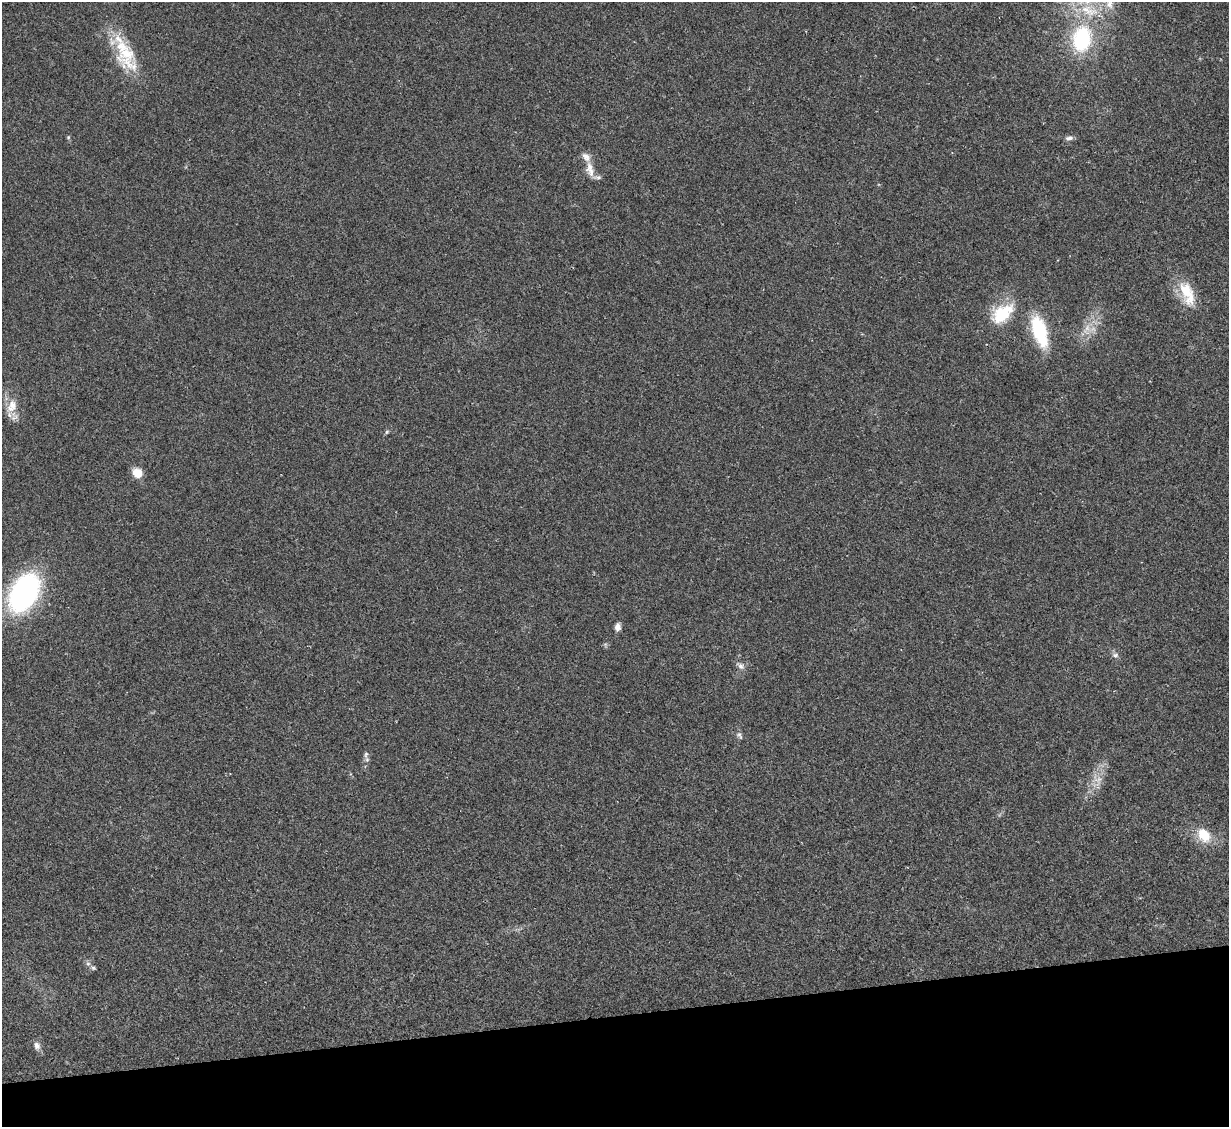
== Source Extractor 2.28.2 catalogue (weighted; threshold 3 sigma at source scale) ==
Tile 14 of 4 x 4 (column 2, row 4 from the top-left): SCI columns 1229-2455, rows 252-1376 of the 4908 x 4890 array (HDU 1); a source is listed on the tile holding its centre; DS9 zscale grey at full resolution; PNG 1231 x 1129 px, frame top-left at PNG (2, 2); no overlay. Shown black and unused: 10% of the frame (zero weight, under 2 of 3 exposures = <1% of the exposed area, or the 3 px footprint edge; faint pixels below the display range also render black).
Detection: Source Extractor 2.28.2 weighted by HDU 2 'WHT'; one run over the whole footprint, this tile lists its part. Background 0.0692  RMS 0.0091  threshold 0.0411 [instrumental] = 3 sigma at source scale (4.5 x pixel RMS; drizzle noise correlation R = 1.50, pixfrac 1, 0.05/0.05 arcsec/px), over >= 5 px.
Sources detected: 28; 5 inside a brighter listed object's ellipse — not listed separately; the other 23 listed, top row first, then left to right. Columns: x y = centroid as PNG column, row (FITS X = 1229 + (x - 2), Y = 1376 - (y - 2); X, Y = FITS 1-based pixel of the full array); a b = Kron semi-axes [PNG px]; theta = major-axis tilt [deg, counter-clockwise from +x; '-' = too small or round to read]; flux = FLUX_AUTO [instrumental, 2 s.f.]
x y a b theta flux
1089 11 33 15 -18 37
1082 39 29 20 80 79
126 54 47 27 -74 50
68 137 5 4 - 1.1
1069 138 10 6 15 3.4
590 169 24 10 -78 11
1186 291 32 17 -79 27
1002 314 33 20 38 41
1087 329 18 11 53 14
1039 331 28 12 -72 72
12 406 22 13 65 15
387 432 6 5 - 1.6
137 473 8 7 - 19
24 593 30 19 60 260
617 627 9 6 83 4.8
1115 655 9 7 -4 3.2
740 666 14 8 -37 4.6
739 735 12 6 -59 3
366 754 11 6 80 3.2
1097 781 23 17 72 16
1204 835 17 13 -49 24
88 963 8 6 -68 2.7
37 1046 11 8 -71 4.8
Isophote crosses this tile's border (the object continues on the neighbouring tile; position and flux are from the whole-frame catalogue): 1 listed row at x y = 1082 39